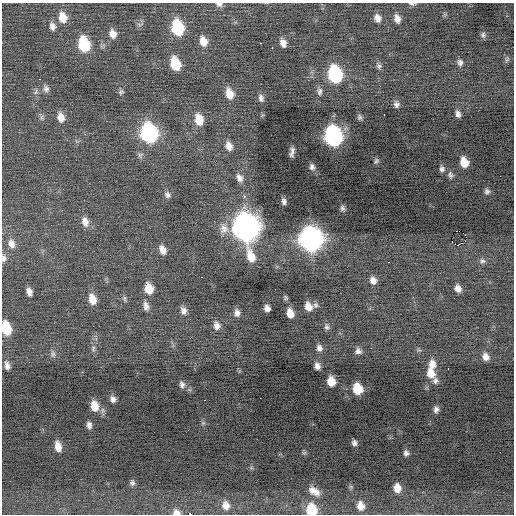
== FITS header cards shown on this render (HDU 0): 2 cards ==
NAXIS1  =                  512 / Axis length
NAXIS2  =                  512 / Axis length

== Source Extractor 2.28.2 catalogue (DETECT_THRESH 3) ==
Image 512 x 512 px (HDU 0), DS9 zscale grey, 1 PNG px = 1 image px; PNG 516 x 516 px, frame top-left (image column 1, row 512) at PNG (2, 3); no overlay
Background -0.121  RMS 0.89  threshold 2.66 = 3 sigma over >= 5 px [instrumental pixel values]
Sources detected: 112; all 112 listed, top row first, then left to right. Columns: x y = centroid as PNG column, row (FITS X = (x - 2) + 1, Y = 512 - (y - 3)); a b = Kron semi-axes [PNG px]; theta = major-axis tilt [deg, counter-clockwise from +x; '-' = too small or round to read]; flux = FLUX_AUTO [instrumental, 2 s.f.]
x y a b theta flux
219 4 9 6 -1 210
412 4 9 4 -1 120
63 17 12 9 -72 780
377 18 9 7 -72 330
397 19 9 6 -79 360
52 26 10 8 -73 300
177 28 12 8 -76 4300
331 31 2 2 - 190
113 34 10 8 -70 470
483 35 7 6 - 140
203 41 10 8 -76 670
260 43 3 2 - 58
283 43 9 6 -70 370
84 44 11 8 -75 3700
507 59 8 4 59 110
460 62 8 7 - 200
175 64 11 7 -73 2000
379 66 7 7 - 160
335 74 12 9 -76 6200
40 79 2 2 - 56
46 89 9 8 - 230
320 91 10 6 88 200
36 92 9 3 76 130
121 92 8 6 44 130
229 93 11 8 -72 740
261 98 9 6 -73 210
396 104 8 7 - 210
458 114 7 5 -77 230
42 117 7 5 -62 140
61 117 11 8 -75 510
360 117 7 6 - 140
199 119 12 8 -74 940
149 133 12 9 -75 13000
333 136 12 9 -76 16000
229 146 10 7 -70 430
292 152 9 3 80 220
376 161 7 5 46 110
464 162 8 6 -73 860
312 167 7 6 - 180
442 169 7 6 - 170
450 175 9 6 -75 170
239 178 11 8 -65 320
487 191 6 5 - 150
167 195 9 7 -61 210
244 196 3 3 - 190
284 201 6 4 -81 180
342 208 8 6 -78 150
85 222 13 9 -75 450
246 227 14 11 -76 52000
224 229 15 12 86 600
465 235 2 2 - 720
311 239 13 11 -74 34000
11 244 13 9 -70 490
458 245 4 3 - 420
162 250 10 6 -66 440
251 256 18 9 -72 1000
4 258 11 7 -88 250
482 261 8 7 - 180
389 262 3 2 - 490
201 277 3 2 - 110
373 280 9 8 - 370
458 288 7 6 - 330
149 289 10 8 -76 910
29 292 7 5 -70 350
285 298 5 4 - 100
92 299 11 8 -74 700
125 299 10 4 -85 110
316 305 8 7 - 160
146 306 13 7 -78 320
308 306 9 7 -66 510
267 308 6 5 - 290
183 311 10 8 -70 310
237 313 8 7 - 290
290 313 8 6 -76 620
217 326 10 8 -80 330
326 327 8 6 -83 150
6 328 11 7 -76 2000
319 348 8 7 - 240
93 349 8 5 84 150
358 351 7 7 - 220
53 354 11 6 -80 180
486 357 8 7 - 360
432 364 11 8 89 500
7 365 9 5 -79 280
317 366 6 5 - 270
448 368 2 2 - 38
431 373 11 9 -72 660
331 381 8 6 -76 760
435 381 9 7 -78 190
182 385 8 6 -73 190
357 389 9 7 -74 1500
260 398 2 2 - 220
113 399 7 5 -72 230
204 400 2 2 - 140
94 406 11 8 -78 740
436 410 6 5 - 190
89 425 6 4 -88 200
354 443 5 4 - 160
58 446 9 5 -77 540
500 452 2 2 - 240
304 453 6 4 18 72
406 453 5 4 - 170
132 483 7 6 - 160
351 487 6 4 -19 75
397 488 8 7 - 530
200 491 2 2 - 27
314 491 15 8 -34 530
226 505 11 9 -72 540
360 506 10 8 -79 530
311 510 11 9 -79 1700
176 512 9 7 -15 360
190 514 4 2 - 3100
At the frame edge (FLAGS 8, measured only in part): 7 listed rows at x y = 219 4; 412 4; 4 258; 6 328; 311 510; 176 512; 190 514